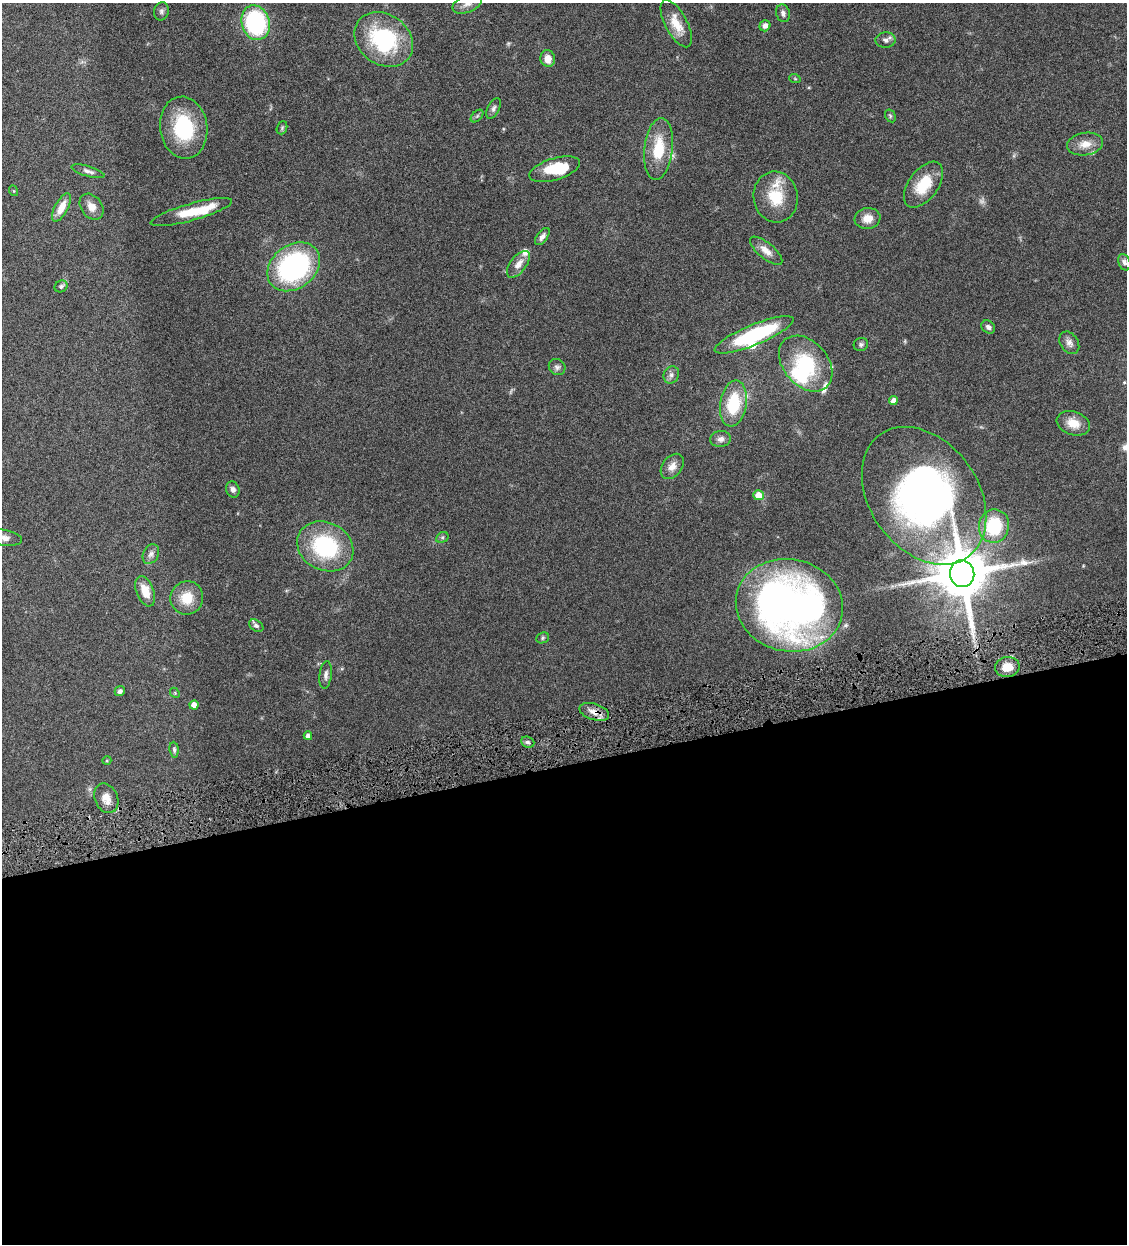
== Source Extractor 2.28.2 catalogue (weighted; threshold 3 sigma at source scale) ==
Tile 15 of 4 x 4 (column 3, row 4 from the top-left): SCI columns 2514-3638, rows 3-1244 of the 4911 x 4972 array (HDU 1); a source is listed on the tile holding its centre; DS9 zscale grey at full resolution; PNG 1129 x 1246 px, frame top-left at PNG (2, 3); each listed source drawn as its Kron ellipse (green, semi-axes under 4 px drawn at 4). Shown black and unused: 39% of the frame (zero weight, under 4 of 8 exposures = <1% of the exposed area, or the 3 px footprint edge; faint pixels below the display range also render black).
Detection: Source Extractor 2.28.2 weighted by HDU 2 'WHT'; one run over the whole footprint, this tile lists its part. Background 0.0441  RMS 0.0037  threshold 0.0152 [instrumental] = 3 sigma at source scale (4.09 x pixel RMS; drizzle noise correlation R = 1.36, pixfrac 0.8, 0.05/0.05 arcsec/px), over >= 5 px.
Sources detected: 79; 1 too faint to see at this stretch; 3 inside a brighter object's white glare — neither listed nor drawn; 6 inside a brighter listed object's ellipse — not listed separately; the other 69 listed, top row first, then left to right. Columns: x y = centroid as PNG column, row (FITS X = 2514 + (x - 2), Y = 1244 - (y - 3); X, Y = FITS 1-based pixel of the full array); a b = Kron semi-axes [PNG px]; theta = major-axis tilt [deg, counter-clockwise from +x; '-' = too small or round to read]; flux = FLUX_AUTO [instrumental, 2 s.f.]
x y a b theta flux
467 4 15 8 23 2.8
161 11 9 7 77 1.1
783 13 9 6 -71 1.2
256 23 17 14 -74 41
676 24 26 11 -62 6
765 26 6 5 - 1.6
384 39 31 25 -37 33
886 40 10 7 4 1.4
548 59 8 7 - 3.3
795 79 6 3 -20 0.35
493 108 11 6 64 1
477 116 7 4 45 0.61
890 116 7 5 -60 0.55
184 128 31 23 -81 24
282 128 7 5 70 0.61
1085 144 18 11 8 4
659 149 31 14 83 12
555 169 26 11 17 11
88 171 17 5 -16 1.4
923 185 26 15 54 10
14 191 5 3 - 0.3
776 197 25 22 -81 11
61 207 16 6 61 4.6
91 207 14 10 -53 3
191 212 42 8 16 11
867 218 13 10 8 3.4
542 236 10 5 54 1.4
766 251 20 8 -40 3
1124 262 8 6 -68 1.2
518 264 15 8 52 2.9
294 267 28 21 38 62
61 286 7 5 28 0.78
988 327 7 6 - 1.2
754 335 42 10 22 32
1069 343 12 8 -56 1.8
861 344 7 6 - 0.79
806 364 31 22 -49 21
557 367 9 7 -41 1.1
671 375 9 7 66 1.3
893 401 4 4 - 2.1
733 404 23 13 81 16
1073 423 17 11 -19 4.5
720 439 10 8 8 1.7
672 466 14 9 52 2.7
233 489 8 6 -71 1.3
758 495 5 5 - 4.4
924 496 75 54 -54 180
994 526 17 15 81 17
442 537 6 5 - 0.64
4 538 18 8 -8 2.6
325 546 29 24 -27 30
151 554 10 7 61 1.4
962 574 13 12 - 2200
145 591 16 8 -68 4.9
187 598 17 16 - 7.1
789 605 54 46 -12 180
256 626 8 5 -33 0.88
543 638 6 5 - 0.58
1007 667 12 10 9 5.1
326 675 14 6 83 1.5
120 691 5 5 - 1
175 693 5 4 - 0.41
194 705 4 4 - 2.5
594 712 15 8 -18 2.9
308 736 4 4 - 1.4
528 742 7 5 -21 0.83
174 750 8 4 -84 0.79
107 760 4 3 - 0.3
106 798 15 11 -65 3.6
Overlapping masked pixels (flux is a lower limit): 3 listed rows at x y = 924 496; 962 574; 594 712
Isophote crosses this tile's border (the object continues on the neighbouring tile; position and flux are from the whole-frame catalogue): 2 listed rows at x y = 467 4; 4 538